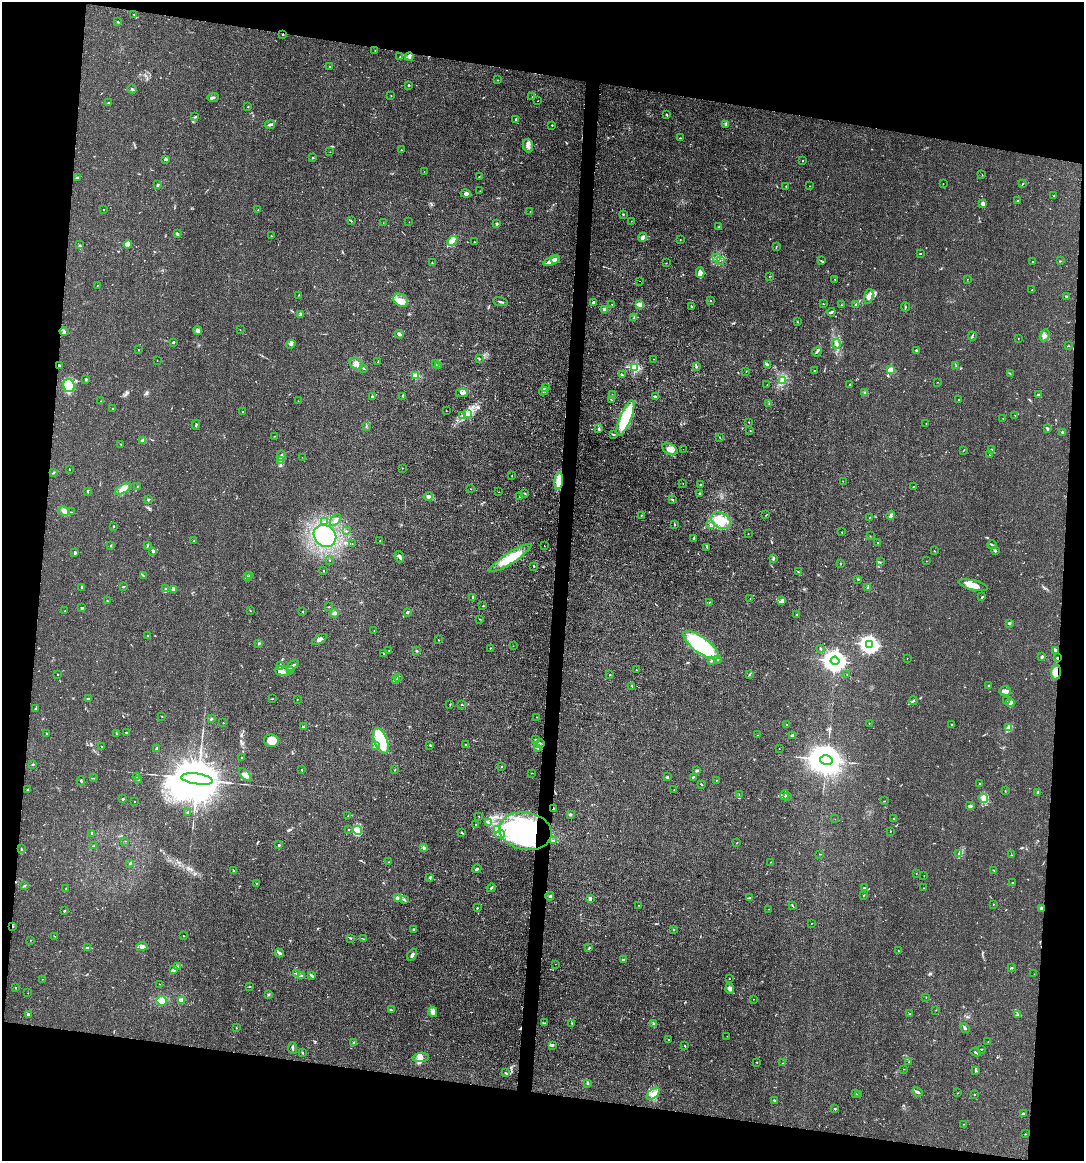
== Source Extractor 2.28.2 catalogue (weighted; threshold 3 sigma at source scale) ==
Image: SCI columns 112-4438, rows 1-4634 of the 4661 x 4634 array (HDU 1 of 3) = the unmasked area's bounding box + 8 px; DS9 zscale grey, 4 x 4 block average (1 PNG px = mean of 4 x 4 image px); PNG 1086 x 1163 px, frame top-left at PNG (2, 2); each listed source drawn as its Kron ellipse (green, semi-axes under 4 px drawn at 4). Shown black and unused: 19% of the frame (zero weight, under 3 of 4 exposures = <1% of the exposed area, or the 3 px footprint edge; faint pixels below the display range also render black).
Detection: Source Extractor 2.28.2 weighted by HDU 2 'WHT'. Background 0.0161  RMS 0.0025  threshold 0.0115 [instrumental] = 3 sigma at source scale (4.5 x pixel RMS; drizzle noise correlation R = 1.50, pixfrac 1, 0.05/0.05 arcsec/px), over >= 5 px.
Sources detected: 597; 1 too faint to see at this stretch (4 x 4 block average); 7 inside a brighter object's white glare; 2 cosmic-ray / hot-pixel residue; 3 long thin detections or spike segments (spike, bleed or trail) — neither listed nor drawn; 16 coinciding with a brighter row at this scale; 45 inside a brighter listed object's ellipse — not listed separately; of the other 523, all 500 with FLUX_AUTO >= 0.304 (the completeness limit of this list) listed and drawn (23 fainter detections not listed), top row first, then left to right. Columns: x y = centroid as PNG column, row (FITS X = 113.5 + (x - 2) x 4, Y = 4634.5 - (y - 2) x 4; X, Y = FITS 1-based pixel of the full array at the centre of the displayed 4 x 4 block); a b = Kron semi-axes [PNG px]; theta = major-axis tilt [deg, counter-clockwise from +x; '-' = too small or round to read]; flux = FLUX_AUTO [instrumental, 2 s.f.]
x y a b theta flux
134 14 2 2 - 0.71
118 22 2 2 - 1.5
283 34 2 2 - 1.1
375 50 2 2 - 0.53
400 57 2 2 - 0.71
409 57 4 3 - 2.6
329 67 2 2 - 0.81
498 80 2 2 - 0.8
409 85 2 2 - 1.3
132 89 4 2 - 1.8
391 95 2 2 - 0.42
213 97 6 2 2 3.1
532 97 2 2 - 0.78
538 101 2 2 - 0.44
109 103 2 2 - 1.5
248 107 2 2 - 0.68
666 114 4 2 - 0.98
195 117 4 2 - 1.4
516 119 3 2 - 1.8
726 124 4 3 - 2.5
270 125 5 3 - 2.8
552 125 2 2 - 1.2
680 138 2 2 - 0.99
528 146 7 5 -77 6.1
401 150 2 2 - 0.56
330 152 2 2 - 0.39
313 158 2 2 - 1.5
165 160 3 2 - 0.89
803 161 2 2 - 0.62
424 172 2 2 - 0.39
982 174 2 2 - 0.39
77 177 4 2 - 1.7
479 177 2 2 - 0.64
943 183 2 2 - 0.34
1023 183 4 2 - 1
158 185 3 2 - 3
786 186 2 2 - 0.48
809 186 2 2 - 0.33
480 191 2 2 - 0.39
466 194 5 3 - 3.6
1054 196 2 2 - 0.69
1018 201 2 2 - 1.7
983 203 3 2 - 8.9
103 210 2 2 - 0.39
258 210 2 2 - 1.1
530 211 2 2 - 0.31
623 214 2 2 - 1.4
351 221 3 2 - 1.2
631 221 2 2 - 0.42
409 222 2 2 - 0.31
383 223 2 2 - 0.41
496 223 2 2 - 2.2
719 227 4 3 - 1.8
177 234 3 2 - 2.9
271 236 2 2 - 0.49
642 237 5 2 - 5.5
680 240 2 2 - 0.48
452 241 6 4 46 6.2
474 242 2 2 - 0.53
128 244 4 4 - 4.5
79 245 2 2 - 0.51
776 247 3 2 - 0.76
920 254 2 2 - 1.1
717 257 2 2 - 0.77
555 259 5 3 - 9
551 261 8 3 19 6.3
720 261 2 2 - 0.37
821 261 3 2 - 1.2
1060 261 2 2 - 0.46
1032 262 2 2 - 0.89
432 263 2 2 - 0.91
666 263 2 2 - 0.54
700 273 5 4 - 11
769 276 2 2 - 0.51
835 279 2 2 - 0.97
967 279 2 2 - 0.36
639 281 2 2 - 0.73
97 285 2 2 - 0.62
1032 290 2 2 - 0.79
299 295 2 2 - 0.57
869 296 7 4 73 8.1
1066 296 3 2 - 1.9
401 300 8 6 -37 12
711 300 2 2 - 0.6
500 302 7 2 -11 2.3
593 302 3 2 - 2.5
612 304 2 2 - 0.45
640 304 2 2 - 50
823 304 2 2 - 0.48
856 304 2 2 - 0.67
842 305 2 2 - 0.56
691 306 3 2 - 1.3
905 307 4 2 - 1.6
605 309 2 2 - 12
831 312 4 2 - 2.2
300 314 4 3 - 2.7
634 318 3 2 - 1.3
797 322 2 2 - 0.51
198 330 4 3 - 5.9
240 330 2 2 - 0.41
64 332 4 3 - 2.9
399 334 4 2 - 3.9
1045 335 6 4 60 5
972 336 4 2 - 1.5
1018 338 2 2 - 0.73
173 342 2 2 - 2.8
291 344 5 3 - 2.5
836 344 5 3 - 3.8
1068 346 3 2 - 0.72
138 350 2 2 - 0.59
817 351 5 2 - 2.5
917 351 4 2 - 1.3
479 359 2 2 - 0.89
653 359 2 2 - 0.39
157 360 2 2 - 0.4
378 362 3 2 - 1.1
356 363 7 5 -30 7.1
436 364 2 2 - 0.81
59 365 2 2 - 1.5
439 365 2 2 - 2.6
767 365 2 2 - 0.9
956 366 2 2 - 0.72
696 367 3 2 - 1.5
363 368 3 2 - 1.3
635 368 2 2 - 160
814 370 2 2 - 0.56
891 370 2 2 - 48
746 371 2 2 - 0.52
1010 374 2 2 - 0.53
622 375 3 2 - 1.2
416 376 2 2 - 66
86 379 3 2 - 1.9
782 380 4 2 - 2.8
937 382 2 2 - 0.46
850 384 2 2 - 1.9
69 385 6 5 - 46
767 385 2 2 - 0.38
546 387 3 2 - 1.2
543 391 4 2 - 2.6
865 392 2 2 - 1.1
462 393 6 2 0 3
612 395 2 2 - 0.46
1038 395 4 2 - 3
403 396 3 2 - 1.6
655 396 3 2 - 2.7
372 397 3 2 - 1.6
611 400 2 2 - 1
959 400 2 2 - 1.3
101 401 2 2 - 0.53
298 401 2 2 - 0.32
769 403 2 2 - 0.69
113 408 2 2 - 1
446 411 2 2 - 0.41
242 412 2 2 - 0.54
467 414 3 2 - 2.1
463 415 2 2 - 0.68
1015 415 2 2 - 0.34
625 418 19 5 67 99
1003 418 2 2 - 0.59
749 422 2 2 - 0.72
926 423 2 2 - 0.43
196 425 5 2 - 1.4
366 427 2 2 - 0.81
1047 428 2 2 - 3.7
599 429 3 3 - 1.8
750 430 2 2 - 0.48
1062 432 3 2 - 1.7
613 434 2 2 - 2
274 436 2 2 - 0.58
719 437 2 2 - 0.56
143 441 4 2 - 2.2
121 444 2 2 - 0.6
670 449 8 5 -25 12
683 449 2 2 - 0.36
991 450 2 2 - 1.2
963 451 2 2 - 0.63
989 455 2 2 - 0.42
281 456 5 2 - 2.4
302 457 2 2 - 0.32
281 461 3 3 - 3.7
402 468 2 2 - 0.66
69 469 3 2 - 0.73
53 472 3 2 - 1.3
512 476 2 2 - 0.55
559 481 8 3 84 24
843 481 2 2 - 0.39
683 484 2 2 - 0.35
700 485 4 2 - 1.1
138 486 2 2 - 0.43
913 487 3 2 - 0.78
123 489 9 4 30 9.5
470 489 2 2 - 0.34
88 492 3 2 - 1
499 492 2 2 - 0.77
525 493 2 2 - 0.44
699 493 3 2 - 1.2
428 496 5 3 - 3.9
520 497 2 2 - 2.1
148 499 2 2 - 6.7
673 500 3 2 - 1.4
64 511 6 3 -16 4.9
71 512 3 2 - 0.68
641 515 2 2 - 0.66
766 515 2 2 - 0.68
891 515 4 3 - 3
869 517 2 2 - 0.39
336 520 7 3 46 3.6
721 520 10 7 -28 20
325 522 2 2 - 1
711 524 2 2 - 0.64
675 525 2 2 - 0.83
114 526 2 2 - 0.87
346 531 2 2 - 0.9
842 532 2 2 - 0.81
748 534 2 2 - 0.38
325 536 12 10 -39 180
870 536 2 2 - 0.39
694 538 3 2 - 2.1
194 541 2 2 - 1
380 541 2 2 - 0.38
878 542 2 2 - 1.2
352 544 2 2 - 0.34
992 545 4 2 - 2.1
111 546 2 2 - 0.72
147 546 2 2 - 0.64
544 546 2 2 - 0.32
707 548 2 2 - 0.42
153 551 2 2 - 3.6
934 551 2 2 - 0.69
995 551 3 3 - 2
75 553 2 2 - 4.6
400 557 6 2 -73 2.8
510 558 25 5 32 45
773 558 3 2 - 2
330 560 2 2 - 0.54
926 561 2 2 - 0.39
880 562 2 2 - 0.71
840 564 2 2 - 0.93
534 566 2 2 - 0.78
323 570 2 2 - 0.68
798 572 3 2 - 0.96
143 575 2 2 - 0.82
249 575 2 2 - 0.43
248 577 3 2 - 1.5
858 579 2 2 - 1.8
973 585 15 5 -14 17
82 587 4 2 - 1.5
124 587 2 2 - 1.2
868 587 3 2 - 1.7
165 588 2 2 - 0.95
173 589 3 2 - 3.4
473 597 2 2 - 2.9
982 597 2 2 - 1.7
750 599 2 2 - 0.37
782 600 4 2 - 2.6
107 601 2 2 - 1.1
710 602 2 2 - 0.53
483 606 2 2 - 0.87
329 607 2 2 - 0.72
81 608 3 2 - 1.5
65 610 2 2 - 0.32
250 611 2 2 - 0.74
303 611 2 2 - 1.1
407 612 3 2 - 1.7
334 613 4 3 - 2.7
797 615 3 2 - 1.2
480 619 2 2 - 0.69
1009 623 2 2 - 13
374 631 2 2 - 0.6
148 636 2 2 - 5.1
319 639 8 3 33 4.4
438 640 2 2 - 1.9
259 643 3 2 - 2
870 644 3 3 - 670
701 645 21 8 -36 120
513 646 2 2 - 0.34
490 648 2 2 - 0.58
821 648 2 2 - 0.61
389 651 2 2 - 0.51
417 651 2 2 - 1.7
1056 651 4 2 - 3
384 653 2 2 - 0.77
1042 657 2 2 - 5.3
907 658 2 2 - 0.42
1057 658 3 2 - 1
718 660 2 2 - 1.3
712 661 3 2 - 2
835 661 4 3 - 1500
280 665 2 2 - 1.4
292 666 7 2 41 4.1
291 670 3 2 - 0.95
636 670 2 2 - 0.57
282 671 7 4 -15 6.4
1056 672 8 5 89 10
58 674 2 2 - 0.77
750 674 2 2 - 1.3
609 675 2 2 - 0.52
847 675 2 2 - 0.41
399 677 2 2 - 0.8
396 679 3 2 - 1.7
988 685 2 2 - 1.5
632 686 3 2 - 1.3
1005 691 6 4 0 5.8
88 699 3 2 - 1.4
272 699 2 2 - 0.65
297 699 2 2 - 0.48
1007 700 2 2 - 0.44
913 701 4 2 - 2.2
1010 703 4 4 - 3.9
450 704 2 2 - 1
462 705 2 2 - 1.3
36 709 3 2 - 1.6
162 716 2 2 - 0.52
537 717 2 2 - 0.35
211 719 2 2 - 1.3
223 723 2 2 - 1
869 723 2 2 - 0.49
786 724 3 2 - 0.87
952 724 2 2 - 0.57
303 727 3 2 - 1.2
1009 728 3 2 - 2.9
127 733 4 2 - 0.93
47 734 2 2 - 0.88
116 734 2 2 - 0.51
758 735 2 2 - 0.42
792 735 4 2 - 2.5
536 739 2 2 - 1.5
271 741 7 6 - 13
381 741 13 6 -69 75
540 743 4 2 - 1.9
466 744 2 2 - 0.79
430 745 2 2 - 1.1
375 746 2 2 - 1.5
102 747 2 2 - 1
156 748 3 2 - 1.5
538 748 3 2 - 1.3
779 748 2 2 - 0.45
242 757 2 2 - 0.8
826 760 6 4 -14 5600
33 764 2 2 - 4.6
502 766 3 2 - 0.88
301 770 3 2 - 0.71
395 770 2 2 - 0.65
697 771 3 2 - 2.7
531 773 2 2 - 0.62
245 775 8 3 -47 6.6
137 776 4 2 - 1.5
668 777 3 2 - 0.84
693 777 2 2 - 1.9
93 778 2 2 - 0.55
197 779 16 5 -8 23000
138 780 2 2 - 0.58
716 780 2 2 - 0.49
81 781 4 2 - 1.5
979 783 2 2 - 0.87
701 784 3 2 - 1.1
27 789 2 2 - 0.81
674 789 2 2 - 0.47
1005 791 2 2 - 0.37
1037 792 3 2 - 1.4
739 795 2 2 - 0.42
785 795 5 3 - 3.1
787 796 2 2 - 1.1
984 798 5 4 - 6.3
123 799 2 2 - 5
134 801 2 2 - 1.3
884 801 3 2 - 0.61
970 806 5 2 - 2.5
553 809 3 2 - 2.1
188 812 3 2 - 1.2
570 814 4 3 - 2.2
348 816 2 2 - 0.34
479 817 3 2 - 0.67
835 819 2 2 - 0.3
894 819 2 2 - 0.78
489 823 2 2 - 0.95
475 824 2 2 - 1
498 829 4 3 - 6.7
348 830 2 2 - 1.2
357 830 4 4 - 7
525 831 26 19 -10 160
890 831 2 2 - 0.46
92 833 3 2 - 0.93
462 833 3 2 - 1.1
500 834 5 2 - 2.5
553 840 3 2 - 1.3
125 841 2 2 - 0.41
737 843 2 2 - 0.7
279 845 3 2 - 1.5
94 846 3 2 - 1.4
423 848 3 3 - 3.2
21 849 3 2 - 0.89
958 853 3 2 - 1.2
820 854 2 2 - 0.69
1011 855 2 2 - 0.66
389 862 2 2 - 0.81
770 862 2 2 - 0.44
130 863 3 2 - 1.9
477 869 5 2 - 2.5
234 870 4 2 - 1.4
994 870 3 2 - 0.91
916 873 2 2 - 0.6
924 876 2 2 - 0.47
430 877 4 2 - 1.5
256 883 2 2 - 0.59
1012 883 2 2 - 1.6
24 886 3 2 - 1.5
491 888 4 2 - 1.8
864 888 2 2 - 1.7
923 888 2 2 - 0.42
66 889 2 2 - 0.34
864 895 2 2 - 0.85
550 896 4 3 - 2.7
397 898 3 3 - 2.3
749 898 3 2 - 0.82
590 899 3 2 - 4.6
404 900 3 2 - 1.2
993 904 2 2 - 0.89
638 905 2 2 - 0.38
792 905 3 2 - 0.93
477 908 2 2 - 0.93
1042 908 4 2 - 1.5
769 909 2 2 - 0.31
64 910 3 2 - 1.2
812 923 2 2 - 0.52
12 927 3 2 - 1.2
673 929 2 2 - 0.67
414 930 4 2 - 2
54 936 2 2 - 0.44
184 936 2 2 - 1.1
350 938 4 2 - 1.4
364 939 2 2 - 0.44
30 940 2 2 - 0.44
142 946 5 4 - 5
88 948 4 2 - 2.9
589 948 2 2 - 1.1
898 951 2 2 - 1
279 953 5 2 - 4.7
412 955 7 3 60 3.4
623 960 3 2 - 2
555 964 2 2 - 0.35
177 966 3 2 - 1.8
1011 968 3 2 - 1.5
174 970 3 2 - 2.3
297 974 3 3 - 2.6
1034 974 2 2 - 0.34
301 975 2 2 - 0.85
312 976 3 2 - 2.7
42 979 2 2 - 0.49
729 979 2 2 - 0.51
160 984 2 2 - 0.41
249 987 3 2 - 1
15 988 2 2 - 1.2
730 988 5 4 - 5.5
28 993 2 2 - 0.33
268 994 2 2 - 1.2
926 997 2 2 - 0.39
753 999 2 2 - 0.51
181 1000 4 3 - 4
161 1001 5 5 - 11
391 1010 3 2 - 1.7
936 1010 2 2 - 0.54
433 1012 5 3 - 7.3
28 1014 2 2 - 6.3
909 1014 2 2 - 0.67
1018 1015 2 2 - 0.67
545 1023 2 2 - 0.54
572 1023 2 2 - 1
653 1024 3 2 - 1.4
236 1028 2 2 - 0.65
965 1028 5 2 - 2.6
727 1036 2 2 - 0.48
669 1040 2 2 - 0.88
988 1042 2 2 - 0.32
354 1043 3 2 - 1.2
552 1045 3 2 - 1.6
685 1046 2 2 - 0.78
293 1048 5 2 - 2.6
981 1049 3 2 - 1.2
302 1052 2 2 - 0.85
976 1052 5 2 - 1.5
421 1057 8 4 7 7.7
757 1062 2 2 - 0.55
909 1062 2 2 - 0.62
783 1063 2 2 - 0.38
904 1069 2 2 - 0.47
976 1071 3 2 - 1.8
505 1073 2 2 - 1.1
588 1083 2 2 - 3.6
917 1092 5 2 - 3.7
958 1093 2 2 - 0.52
653 1094 8 4 38 9.4
856 1094 3 2 - 1.3
974 1094 2 2 - 0.85
859 1095 2 2 - 0.55
774 1100 2 2 - 0.85
835 1109 2 2 - 1.3
1023 1114 4 2 - 1.9
964 1124 2 2 - 0.37
1025 1134 2 2 - 0.54
Overlapping masked pixels (flux is a lower limit): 8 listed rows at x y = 283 34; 59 365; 559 481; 1057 658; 1056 672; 553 809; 525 831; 12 927
Diffuse or blended objects may show on this block-average render without a row.